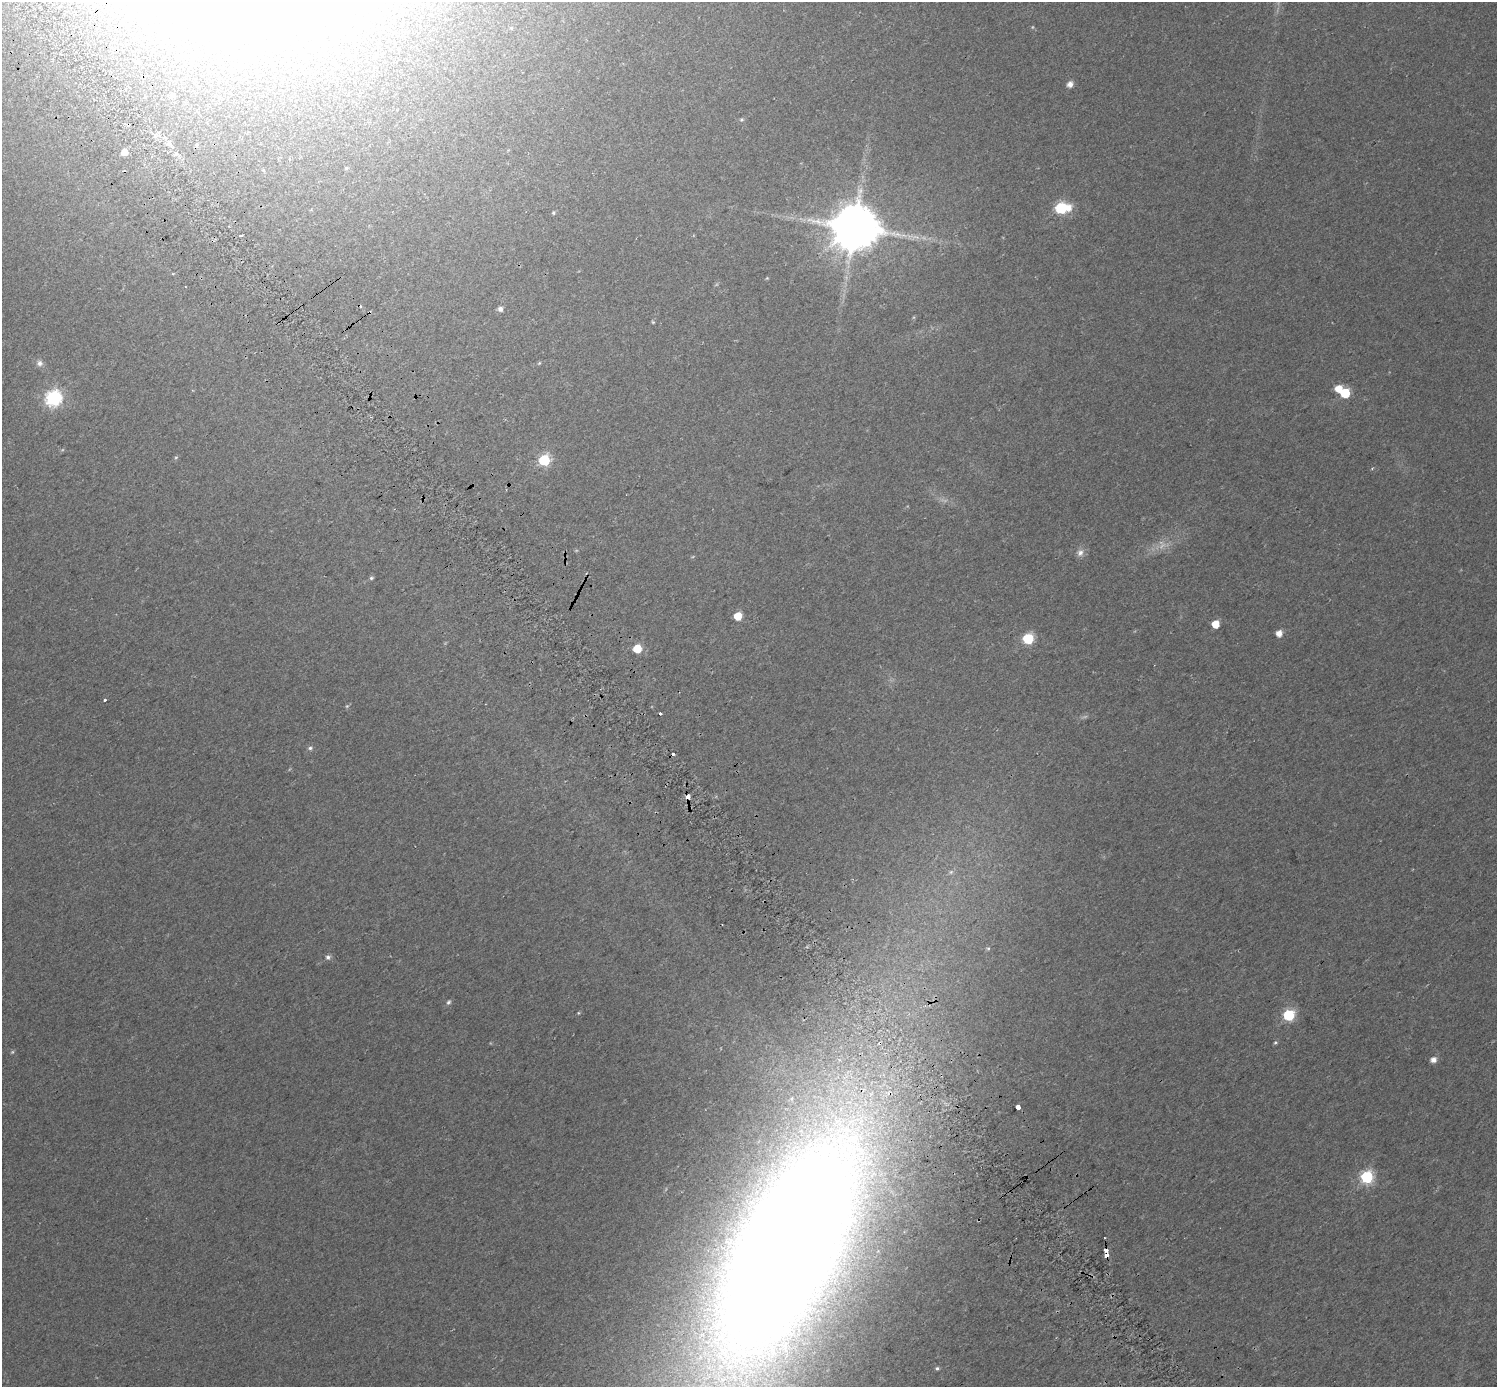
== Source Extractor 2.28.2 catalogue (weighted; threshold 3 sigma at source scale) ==
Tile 11 of 4 x 4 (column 3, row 3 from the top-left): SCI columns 3051-4545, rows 1608-2992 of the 6105 x 6047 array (HDU 1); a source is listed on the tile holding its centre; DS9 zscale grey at full resolution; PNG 1499 x 1389 px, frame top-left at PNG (2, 2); no overlay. Shown black and unused: <1% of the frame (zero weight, under 2 of 3 exposures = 4% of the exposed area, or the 3 px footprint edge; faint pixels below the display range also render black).
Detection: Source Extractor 2.28.2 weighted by HDU 2 'WHT'; one run over the whole footprint, this tile lists its part. Background 0.0303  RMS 0.01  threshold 0.047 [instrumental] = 3 sigma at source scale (4.5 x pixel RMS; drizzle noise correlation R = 1.50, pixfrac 1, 0.0396/0.0396 arcsec/px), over >= 5 px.
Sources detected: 62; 7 too faint to see at this stretch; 4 cosmic-ray / hot-pixel residue — not listed; the other 51 listed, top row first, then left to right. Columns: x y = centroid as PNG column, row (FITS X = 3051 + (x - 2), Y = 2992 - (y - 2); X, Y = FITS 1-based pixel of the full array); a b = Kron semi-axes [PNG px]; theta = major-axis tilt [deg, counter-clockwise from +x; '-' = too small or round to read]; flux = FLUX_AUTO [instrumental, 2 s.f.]
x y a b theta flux
138 59 5 3 - 2.1
1070 84 6 5 - 7.1
172 96 6 5 - 2.5
741 119 6 5 - 1.7
197 145 4 4 - 1.6
124 152 6 5 - 8.7
346 168 4 4 - 1.2
263 170 5 4 - 1.2
1069 207 8 7 - 10
1061 208 6 6 - 120
553 213 5 5 - 1.5
855 227 14 13 - 5200
241 236 4 2 - 3.5
910 236 11 7 31 6
173 274 3 3 - 0.85
767 278 5 4 - 0.93
500 309 5 5 - 4
653 322 5 4 - 1
40 363 9 9 - 4.9
539 363 6 4 45 1.2
1339 388 6 5 - 15
1345 393 6 6 - 52
53 398 7 7 - 260
544 460 6 6 - 97
1372 468 4 4 - 1.1
1080 552 10 9 - 5.7
371 578 6 4 15 1.7
738 616 6 5 - 24
1216 624 5 5 - 20
1279 633 5 5 - 9.7
1028 639 6 6 - 80
637 648 6 6 - 25
105 700 3 3 - 2.9
347 706 5 5 - 1.5
660 714 3 3 - 3.6
310 748 6 4 9 2.3
688 796 5 4 - 12
951 872 6 6 - 2.6
988 948 5 3 - 1.2
328 957 7 6 - 3.1
448 1002 7 5 55 2.4
1289 1015 6 6 - 100
1275 1042 6 5 - 1.5
12 1052 6 4 46 1.3
1433 1060 6 5 - 6.7
1018 1107 4 3 - 75
1367 1177 6 6 - 150
786 1250 163 63 63 5200
1106 1250 4 3 - 7.5
1106 1255 4 4 - 15
937 1368 6 5 - 1.9
Overlapping masked pixels (flux is a lower limit): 4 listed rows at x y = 688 796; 786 1250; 1106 1250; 1106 1255
Isophote crosses this tile's border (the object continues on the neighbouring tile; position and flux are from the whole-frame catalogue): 1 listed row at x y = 786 1250